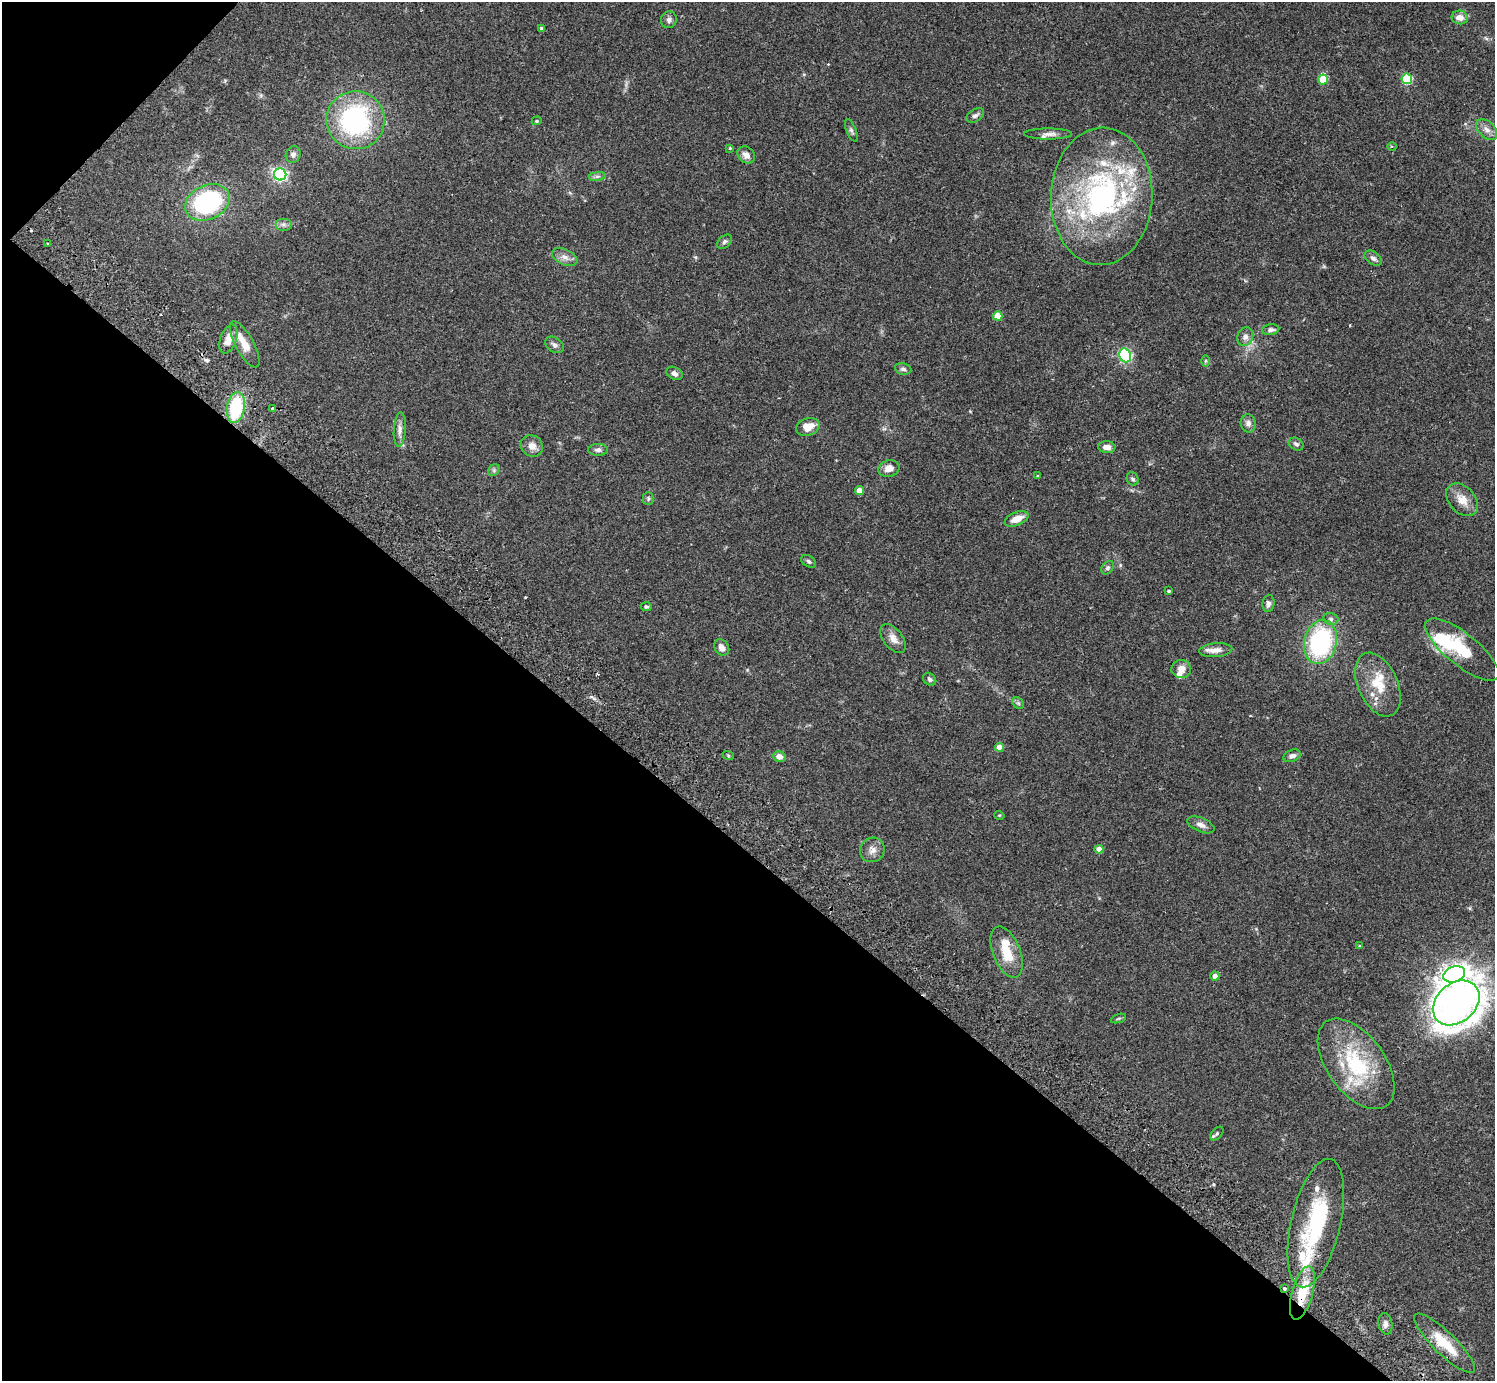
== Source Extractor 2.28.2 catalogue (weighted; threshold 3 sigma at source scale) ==
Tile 9 of 4 x 4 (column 1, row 3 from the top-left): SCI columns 46-1538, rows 1726-3104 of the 6059 x 6069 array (HDU 1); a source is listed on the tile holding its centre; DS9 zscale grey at full resolution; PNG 1497 x 1383 px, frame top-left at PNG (2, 2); each listed source drawn as its Kron ellipse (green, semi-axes under 4 px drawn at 4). Shown black and unused: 40% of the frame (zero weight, under 2 of 3 exposures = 3% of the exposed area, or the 3 px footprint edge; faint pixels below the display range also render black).
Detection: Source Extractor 2.28.2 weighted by HDU 2 'WHT'; one run over the whole footprint, this tile lists its part. Background 0.108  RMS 0.0064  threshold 0.0289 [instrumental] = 3 sigma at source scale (4.5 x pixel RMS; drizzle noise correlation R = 1.50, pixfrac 1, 0.05/0.05 arcsec/px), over >= 5 px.
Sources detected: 110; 2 inside a brighter object's white glare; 2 cosmic-ray / hot-pixel residue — neither listed nor drawn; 19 inside a brighter listed object's ellipse — not listed separately; the other 87 listed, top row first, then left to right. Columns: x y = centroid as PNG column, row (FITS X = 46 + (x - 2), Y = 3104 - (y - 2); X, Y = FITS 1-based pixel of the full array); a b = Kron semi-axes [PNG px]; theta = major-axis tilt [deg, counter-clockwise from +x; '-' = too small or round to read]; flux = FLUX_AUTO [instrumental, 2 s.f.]
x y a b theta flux
1460 17 8 7 - 5.2
669 20 8 8 - 2.2
542 28 3 3 - 1.5
1407 79 5 5 - 45
1323 80 5 5 - 15
975 115 10 6 29 2.2
355 120 29 29 - 92
537 121 5 4 - 0.76
851 130 12 5 -67 1.7
1487 130 12 8 -45 3.7
1048 134 24 5 0 3.6
1392 146 5 3 - 0.77
730 148 4 4 - 0.63
293 154 8 7 - 2.1
746 155 9 7 -42 3.9
280 174 6 6 - 130
597 176 8 4 8 1.5
1102 196 69 51 87 150
207 202 23 17 25 78
283 224 8 6 0 2.1
725 242 8 5 43 1.6
48 244 3 2 - 0.73
565 257 13 7 -26 3.9
1373 258 9 6 -37 2.3
998 316 4 4 - 12
1271 330 9 5 5 2
1245 337 10 7 68 3.4
228 339 15 8 70 7.1
245 344 26 9 -61 9.9
555 345 10 7 -34 2.3
1125 355 7 5 -69 110
1205 361 6 4 89 0.79
903 369 8 5 -12 1.7
674 373 8 6 -29 2.3
236 407 16 9 81 41
273 408 3 3 - 2.1
1248 423 9 7 -77 3.1
808 427 12 8 19 8.9
400 430 17 6 87 3.3
1296 444 8 6 -30 1.5
532 446 11 10 - 4.6
1107 447 8 6 -5 4
598 450 10 6 0 2.2
889 468 11 8 15 5.3
494 470 6 5 - 1.2
1037 476 3 3 - 0.48
1133 479 7 5 -62 1.4
859 490 4 4 - 7
648 499 6 5 - 1.1
1462 500 19 13 -47 8.4
1017 519 12 6 22 7.6
809 561 8 5 -32 1.4
1108 568 7 5 51 1.2
1169 591 3 3 - 0.89
1268 603 9 6 81 2.3
646 607 5 4 - 1
1331 619 8 6 -14 1.7
893 639 17 9 -52 5.1
1320 642 22 16 76 76
722 647 9 7 -53 4
1216 650 16 7 5 5
1462 650 45 16 -39 30
1181 669 10 9 - 4.9
930 679 7 5 -46 1.4
1378 685 34 20 -66 21
1018 703 6 5 - 1.2
999 747 4 4 - 7
728 755 6 3 -20 0.73
779 756 6 5 - 4.2
1292 756 9 6 22 2.5
999 815 5 3 - 0.55
1201 825 14 7 -23 3.1
1099 849 4 4 - 4.7
872 850 13 12 - 4.5
1359 946 4 3 - 0.56
1007 952 27 13 -69 15
1454 974 11 8 20 390
1215 976 4 4 - 3.5
1456 1003 26 19 41 620
1119 1018 8 3 19 0.8
1356 1064 52 29 -54 51
1217 1133 8 5 46 1.3
1316 1223 66 24 77 62
1285 1289 3 3 - 1.2
1302 1293 27 10 74 22
1385 1324 11 7 -78 2.6
1444 1343 41 11 -44 18
Overlapping masked pixels (flux is a lower limit): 3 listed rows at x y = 228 339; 1285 1289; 1302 1293